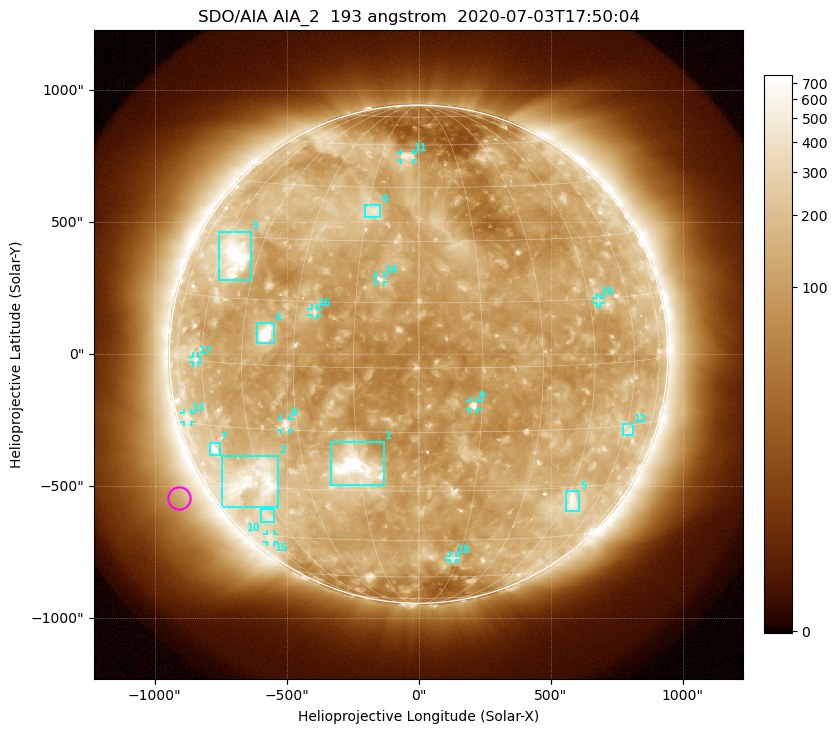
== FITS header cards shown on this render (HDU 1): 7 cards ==
TELESCOP= 'SDO/AIA'
INSTRUME= 'AIA_2'
WAVELNTH=                  193
WAVEUNIT= 'angstrom'
DATE-OBS= '2020-07-03T17:50:04.84'
CTYPE1  = 'HPLN-TAN'
CTYPE2  = 'HPLT-TAN'

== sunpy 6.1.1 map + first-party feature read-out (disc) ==
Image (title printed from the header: SDO/AIA AIA_2  193 angstrom  2020-07-03T17:50:04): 1024 x 1024 px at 2.4 arcsec/px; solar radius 944 arcsec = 393 px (full disc in frame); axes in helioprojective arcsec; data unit not stated in the header (colour bar unlabelled)
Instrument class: DISC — disc imager (sunpy class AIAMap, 193 A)
Bright regions (active regions / flare kernels): reference = the median radial profile (limb darkening/brightening removed); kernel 9 px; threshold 5 sigma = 207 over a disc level ~121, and >= 1.15x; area >= 12 px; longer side >= 9 px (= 22 arcsec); searched inside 0.97 R_sun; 19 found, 19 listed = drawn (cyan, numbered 1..; 10 of them under ~33 arcsec drawn as corner ticks so the feature stays visible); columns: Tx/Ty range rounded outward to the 5 arcsec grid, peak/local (2 s.f.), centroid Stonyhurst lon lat
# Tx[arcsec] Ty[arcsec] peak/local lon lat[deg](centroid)
1 -330..-130 -500..-330 12 -16 -24
2 -745..-530 -580..-385 5.3 -49 -29
3 -755..-635 280..465 7.7 -55 +25
4 -615..-545 40..120 18 -38 +7
5 560..610 -595..-515 4.3 +48 -34
6 -205..-145 515..570 3.8 -13 +38
7 -795..-750 -385..-335 4.8 -61 -21
8 -520..-490 -285..-245 5.7 -33 -14
9 195..225 -210..-175 6.8 +13 -9
10 -595..-550 -635..-585 2.9 -51 -39
11 -65..-20 735..760 3.6 -5 +56
12 770..810 -305..-265 3 +61 -16
13 -890..-860 -260..-220 2.7 -72 -14
14 -160..-130 270..300 4.7 -9 +21
15 -575..-550 -710..-680 2.5 -58 -46
16 -405..-385 145..175 3.6 -25 +13
17 -855..-835 -30..-10 3 -63 +0
18 115..145 -780..-760 2.8 +13 -51
19 675..690 190..215 2.9 +48 +14
Off-limb structures (1.02-1.3 R_sun): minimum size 162 px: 6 found; the strongest spans PA ~95..145 deg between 1.04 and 1.3 R_sun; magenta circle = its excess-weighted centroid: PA ~120 deg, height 1.12 R_sun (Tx ~-910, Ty ~-545 arcsec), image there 2.1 x the reference